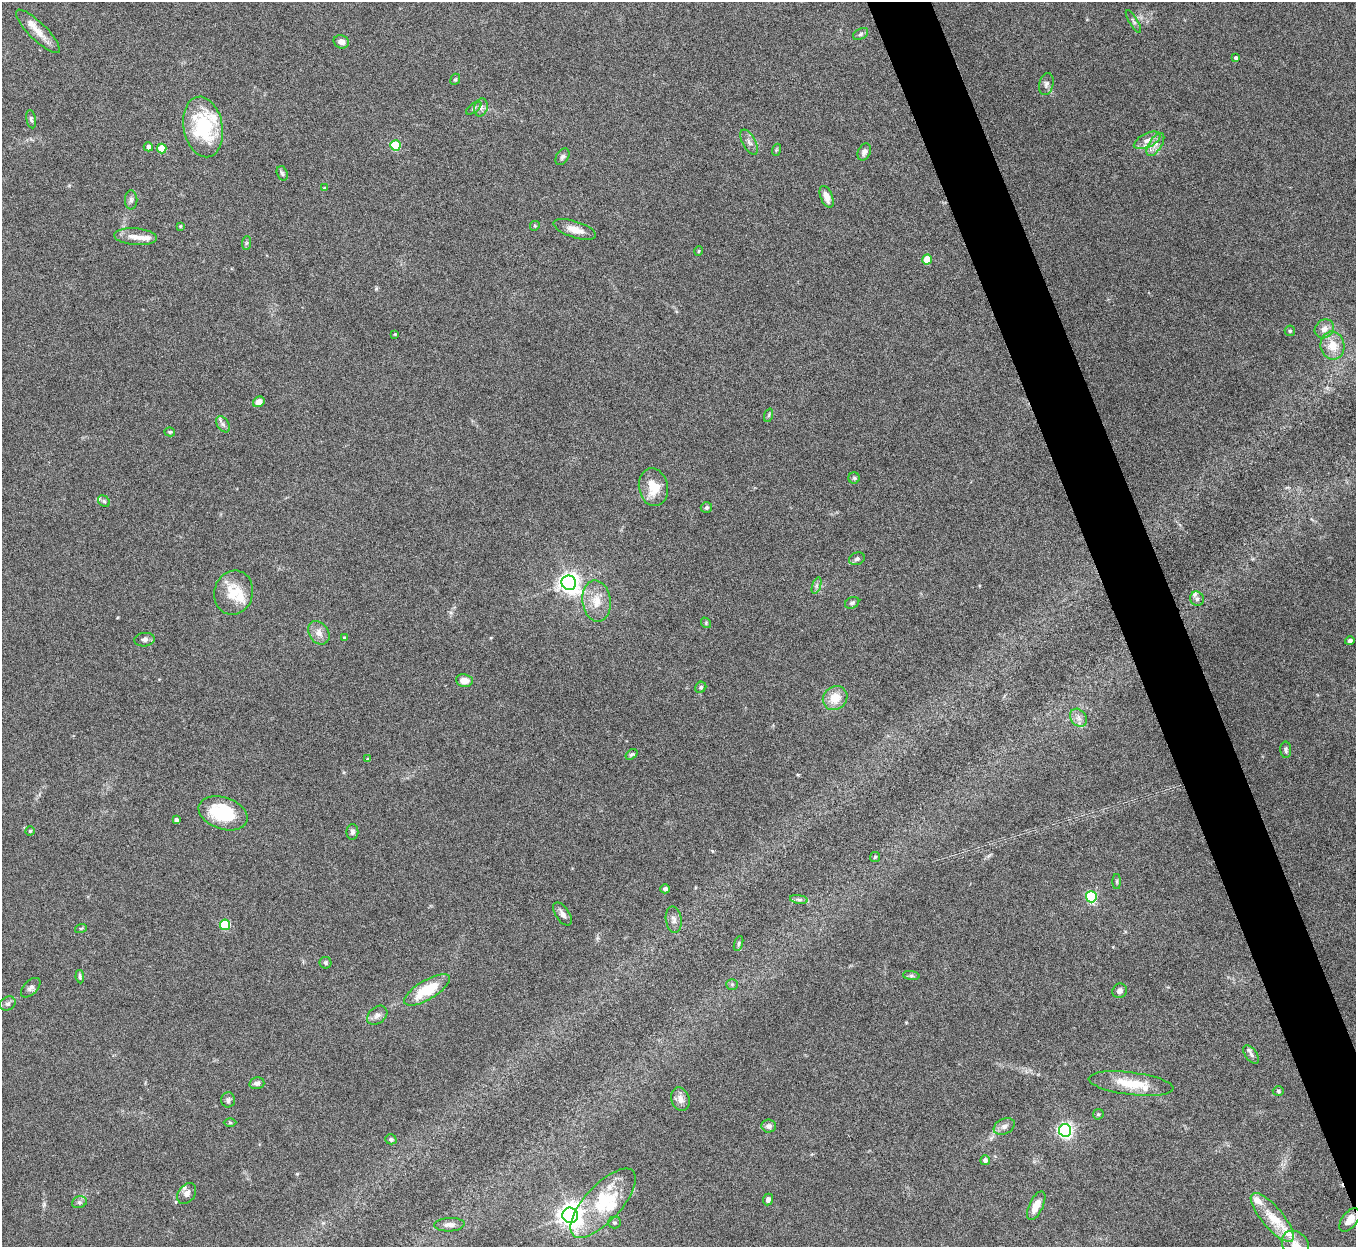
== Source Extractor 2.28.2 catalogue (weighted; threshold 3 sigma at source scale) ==
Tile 6 of 4 x 4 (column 2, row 2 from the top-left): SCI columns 1357-2710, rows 2641-3885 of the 5420 x 5405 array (HDU 1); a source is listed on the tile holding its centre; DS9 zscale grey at full resolution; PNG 1358 x 1249 px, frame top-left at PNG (2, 2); each listed source drawn as its Kron ellipse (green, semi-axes under 4 px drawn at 4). Shown black and unused: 4% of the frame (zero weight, under 5 of 10 exposures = <1% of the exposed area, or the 3 px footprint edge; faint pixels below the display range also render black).
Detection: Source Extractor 2.28.2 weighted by HDU 2 'WHT'; one run over the whole footprint, this tile lists its part. Background 0.157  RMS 0.0059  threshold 0.024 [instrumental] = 3 sigma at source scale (4.09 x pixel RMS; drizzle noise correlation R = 1.36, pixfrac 0.8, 0.05/0.05 arcsec/px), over >= 5 px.
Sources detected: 123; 2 inside a brighter object's white glare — neither listed nor drawn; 12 inside a brighter listed object's ellipse — not listed separately; the other 109 listed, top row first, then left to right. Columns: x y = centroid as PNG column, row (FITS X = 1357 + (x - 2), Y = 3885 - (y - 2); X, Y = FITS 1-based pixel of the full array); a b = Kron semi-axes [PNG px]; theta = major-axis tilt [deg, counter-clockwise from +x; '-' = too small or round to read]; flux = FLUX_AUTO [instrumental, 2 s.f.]
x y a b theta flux
1133 21 13 3 -59 1.1
38 31 29 8 -45 7.3
861 34 8 5 29 1.1
341 42 8 6 -23 2.6
1236 58 4 4 - 1.5
455 79 6 4 66 0.72
1046 84 11 7 76 1.9
481 107 9 6 75 2.2
474 108 9 4 36 1.1
31 119 9 5 -79 1.1
203 127 30 19 -79 41
1147 140 14 7 25 3.7
749 142 14 6 -62 2.5
1155 144 13 6 58 3.3
395 145 5 5 - 33
148 147 4 4 - 2.4
162 148 5 5 - 16
776 150 6 4 72 0.61
864 152 9 6 65 2.1
562 157 9 6 57 1.3
282 173 7 5 -73 1.1
325 188 4 3 - 0.61
827 197 11 6 -68 4.9
131 200 9 6 90 1.7
180 226 4 4 - 0.49
535 226 5 4 - 0.75
575 229 22 8 -18 5.8
135 237 21 8 -5 5.3
246 243 7 4 87 0.87
699 251 4 4 - 0.59
927 259 5 4 - 12
1324 329 10 8 46 3.5
1290 331 5 5 - 0.77
395 334 3 2 - 0.47
1332 345 14 12 -79 8.6
259 402 6 5 - 4.4
769 415 7 4 71 0.78
223 424 9 5 -54 1.6
170 432 5 4 - 0.95
854 478 5 5 - 0.91
653 487 19 14 -80 11
104 501 6 5 - 0.98
706 507 6 5 - 0.92
857 559 8 6 21 1.5
569 583 7 7 - 320
816 585 9 4 71 1.2
234 593 22 19 74 15
1197 599 7 6 - 1.6
596 601 21 14 -83 9.5
852 603 7 5 28 1.1
706 623 6 4 -50 0.64
319 633 13 9 -54 4.2
344 637 3 3 - 0.59
145 640 10 6 4 1.7
1350 641 5 4 - 1.2
464 680 8 6 -8 4.6
701 687 6 5 - 1.1
835 698 13 11 39 9
1079 718 10 7 -53 2.8
1286 750 8 5 -87 1.3
631 754 6 4 37 0.9
368 759 3 3 - 0.69
223 813 25 16 -20 30
176 820 4 4 - 1.8
30 831 4 4 - 0.66
352 832 8 6 87 1.5
875 857 5 5 - 0.72
1117 881 7 4 90 0.83
665 889 5 4 - 1.3
1091 897 5 5 - 60
799 899 9 4 -9 1.4
562 914 13 7 -57 2.5
674 920 13 8 -82 2.6
225 925 5 5 - 30
81 928 6 3 19 0.66
738 943 8 3 71 0.89
325 963 6 6 - 1.3
911 976 8 4 -8 1.1
80 977 7 3 -82 1
732 984 6 5 - 0.81
31 988 12 7 45 2
427 990 26 9 31 20
1120 991 7 7 - 2
8 1004 8 6 33 1.5
377 1015 11 8 40 2.7
1251 1054 11 5 -53 1.8
257 1083 7 6 - 1.8
1131 1084 43 11 -7 17
1278 1091 6 4 -2 0.86
680 1099 12 9 -71 3.6
228 1100 7 6 - 1.5
1098 1114 6 5 - 0.75
230 1123 6 4 -1 0.66
769 1126 7 6 - 2.2
1004 1126 11 7 25 2.5
1065 1130 6 6 - 140
391 1139 6 5 - 1.3
985 1160 5 4 - 2.2
187 1193 11 8 53 3.1
768 1199 6 5 - 1.8
79 1202 7 6 - 1.4
603 1203 44 18 47 27
1036 1206 15 7 64 6.4
570 1215 8 7 - 370
1272 1217 31 10 -50 13
1350 1220 13 7 52 4.9
614 1223 6 6 - 1.1
449 1225 15 7 3 3.2
1295 1245 15 12 -52 6.3
Overlapping masked pixels (flux is a lower limit): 1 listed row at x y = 1350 1220
Isophote crosses this tile's border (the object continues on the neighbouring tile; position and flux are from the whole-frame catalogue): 1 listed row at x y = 1295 1245